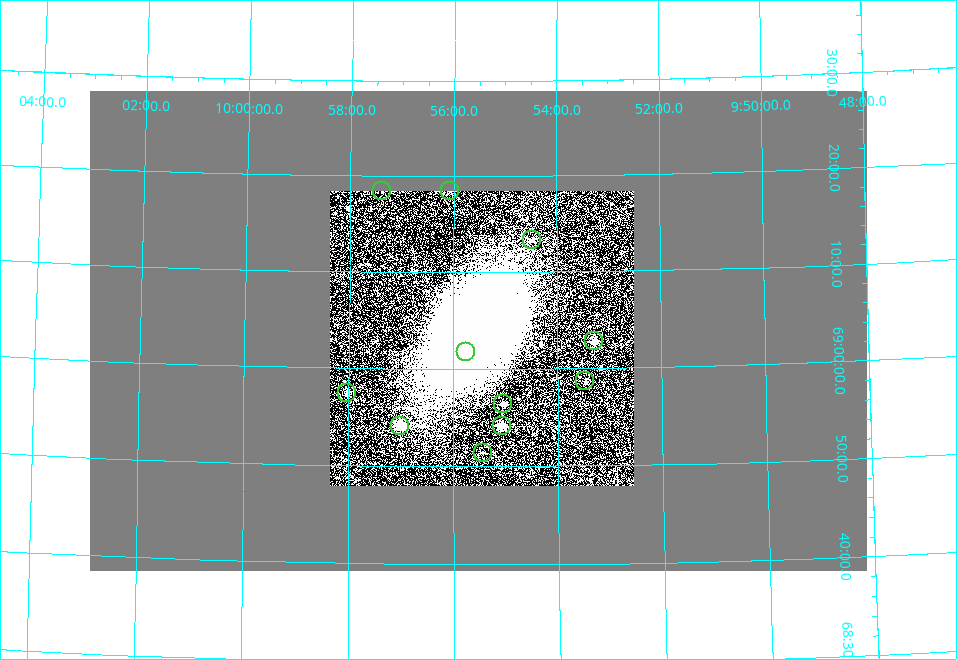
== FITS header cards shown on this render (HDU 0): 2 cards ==
NAXIS1  =                  777 / Axis Length
NAXIS2  =                  480 / Axis Length

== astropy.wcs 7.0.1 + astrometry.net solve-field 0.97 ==
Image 777 x 480 px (HDU 0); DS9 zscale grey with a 90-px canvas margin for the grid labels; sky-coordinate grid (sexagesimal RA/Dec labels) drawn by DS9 from the SOLVED WCS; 11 Tycho-2 reference stars matched to detected sources circled (green)
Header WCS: RA---SIN/DEC--SIN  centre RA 09:55:31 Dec +69:04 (148.88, +69.07 deg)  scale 6.19 arcsec/px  FOV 80.2' x 49.5'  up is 0 deg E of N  parity normal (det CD < 0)
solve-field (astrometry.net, Tycho-2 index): VERIFIED the header's WCS against the Tycho-2 star catalogue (verified at 4 index scales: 2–8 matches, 0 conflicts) and refined it, rather than solving blind
Solved WCS: RA---TAN-SIP/DEC--TAN-SIP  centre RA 09:55:31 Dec +69:04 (148.88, +69.07 deg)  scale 6.18 arcsec/px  FOV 80.1' x 49.6'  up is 0 deg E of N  parity normal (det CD < 0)
The solver's refit moves the header's centre by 0.69 arcsec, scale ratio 0.9986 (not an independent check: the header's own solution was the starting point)
Tycho-2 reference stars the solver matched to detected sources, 11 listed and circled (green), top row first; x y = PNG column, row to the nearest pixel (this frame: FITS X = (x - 90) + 1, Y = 480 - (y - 91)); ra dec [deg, ICRS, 3 dp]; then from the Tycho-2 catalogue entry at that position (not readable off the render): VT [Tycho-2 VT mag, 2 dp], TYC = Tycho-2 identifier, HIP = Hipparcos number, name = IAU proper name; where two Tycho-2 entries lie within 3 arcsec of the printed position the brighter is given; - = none
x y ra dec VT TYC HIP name
382 191 149.347 +69.306 11.36 4383-1121-1 - -
450 191 149.017 +69.308 10.99 4383-698-1 - -
532 240 148.619 +69.223 11.18 4383-384-1 - -
594 341 148.324 +69.047 10.59 4383-150-1 - -
466 352 148.938 +69.029 11.46 4383-565-1 - -
585 381 148.366 +68.979 11.41 4383-727-1 - -
347 393 149.507 +68.957 10.30 4383-860-1 - -
503 404 148.761 +68.939 10.73 4383-1127-1 48635 -
400 426 149.253 +68.902 9.36 4383-738-1 - -
502 426 148.767 +68.902 9.30 4383-848-2 48639 -
483 453 148.858 +68.856 11.85 4383-1031-1 - -